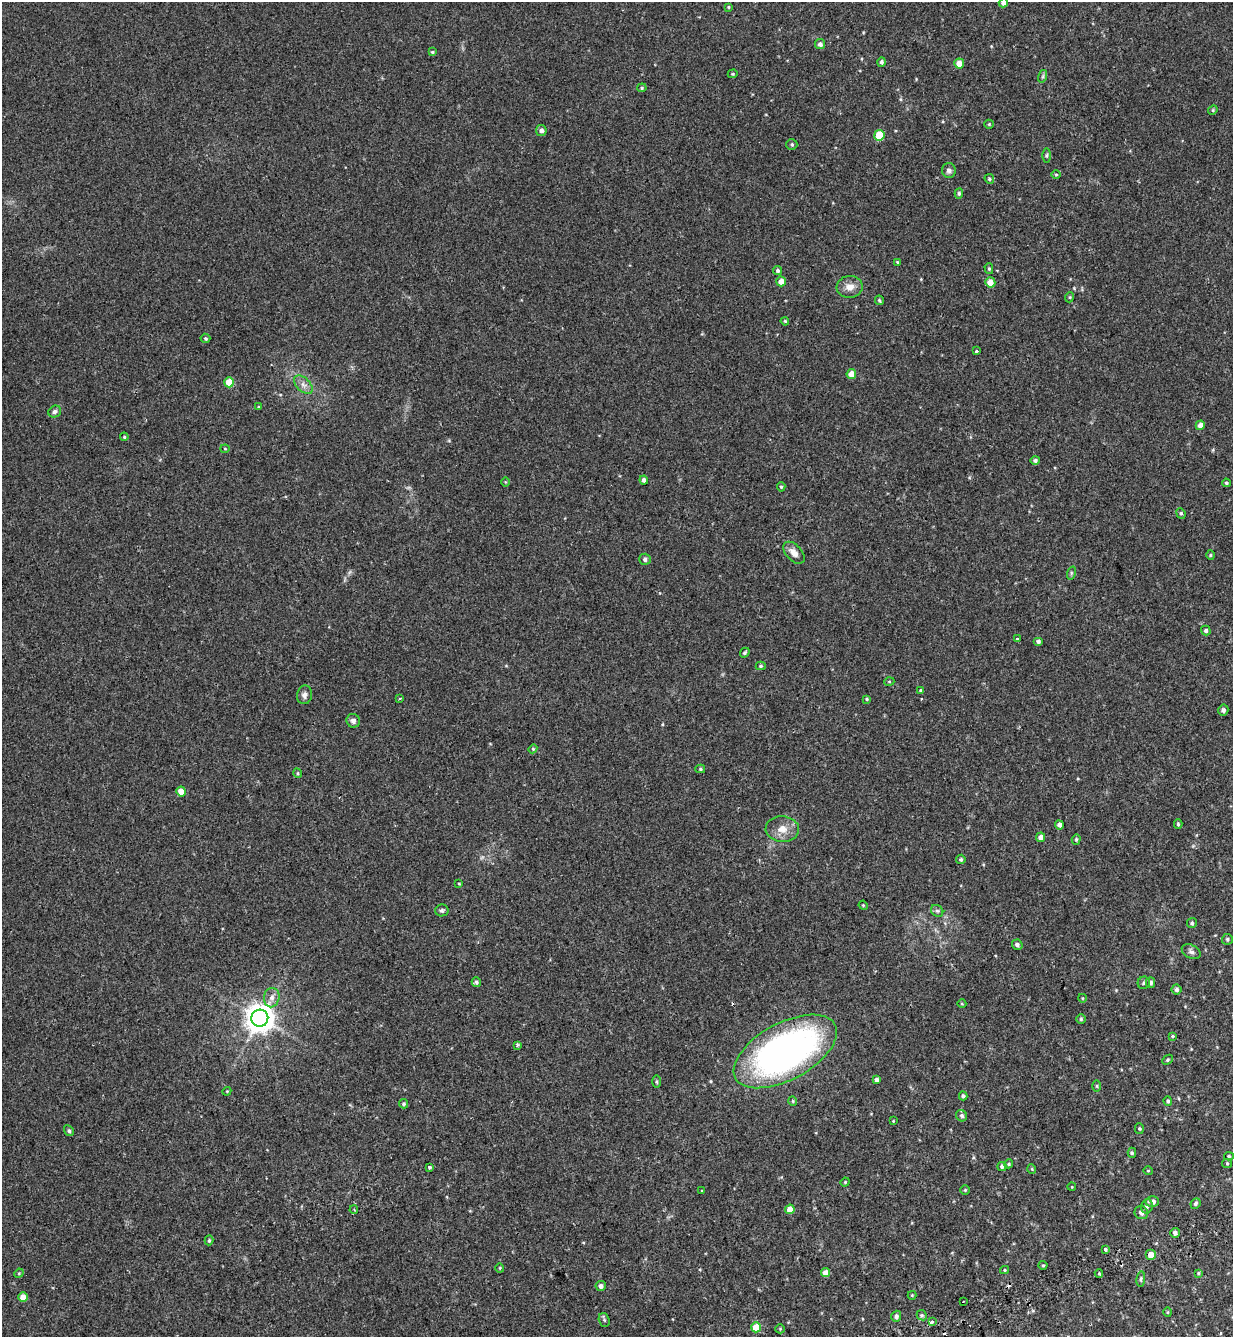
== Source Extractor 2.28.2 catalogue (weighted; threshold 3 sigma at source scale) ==
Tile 6 of 4 x 4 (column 2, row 2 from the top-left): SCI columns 1475-2705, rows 2825-4159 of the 5465 x 5645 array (HDU 1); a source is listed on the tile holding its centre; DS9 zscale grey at full resolution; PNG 1235 x 1339 px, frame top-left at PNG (2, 2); each listed source drawn as its Kron ellipse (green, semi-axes under 4 px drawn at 4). Shown black and unused: <1% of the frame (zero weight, under 2 of 3 exposures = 11% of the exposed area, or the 3 px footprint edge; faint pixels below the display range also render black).
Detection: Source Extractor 2.28.2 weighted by HDU 2 'WHT'; one run over the whole footprint, this tile lists its part. Background 0.0335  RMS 0.005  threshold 0.0223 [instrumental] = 3 sigma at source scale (4.5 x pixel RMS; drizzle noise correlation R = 1.50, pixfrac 1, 0.0396/0.0396 arcsec/px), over >= 5 px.
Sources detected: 148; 4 cosmic-ray / hot-pixel residue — neither listed nor drawn; the other 144 listed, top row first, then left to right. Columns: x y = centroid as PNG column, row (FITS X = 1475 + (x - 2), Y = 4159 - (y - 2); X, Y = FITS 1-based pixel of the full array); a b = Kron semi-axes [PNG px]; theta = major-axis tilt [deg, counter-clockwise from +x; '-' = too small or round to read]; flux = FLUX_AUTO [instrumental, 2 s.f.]
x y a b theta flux
1003 3 4 4 - 1.7
728 7 4 4 - 0.43
820 44 5 5 - 1.8
432 52 4 3 - 0.56
881 62 4 4 - 1.1
959 63 5 5 - 4.3
733 74 5 4 - 0.46
1043 76 6 4 72 0.75
642 88 5 4 - 0.56
1213 110 5 4 - 0.43
989 124 5 4 - 0.53
541 131 5 5 - 1.8
879 135 5 5 - 13
792 144 5 5 - 0.82
1047 155 7 3 89 0.63
949 170 7 7 - 1.7
1056 174 5 3 - 0.51
989 179 5 4 - 0.72
959 193 5 4 - 0.73
897 262 4 3 - 0.4
989 269 5 4 - 0.59
778 271 5 4 - 0.76
781 281 5 5 - 3.5
990 282 5 5 - 4.3
850 287 13 11 6 4
1070 297 5 3 - 0.42
879 300 5 4 - 0.63
785 321 4 3 - 0.41
205 338 5 4 - 0.7
976 351 3 3 - 0.9
851 374 5 5 - 4.5
229 382 5 5 - 11
303 385 11 6 -44 2.4
259 407 4 3 - 0.44
55 412 7 5 31 1.1
1200 425 5 4 - 2.7
124 437 4 3 - 0.46
225 449 4 4 - 0.46
1035 460 5 4 - 1
644 480 4 4 - 1.3
505 482 5 3 - 0.38
1226 483 4 3 - 0.56
781 487 4 4 - 0.6
1181 513 5 4 - 0.7
794 553 13 8 -47 3.4
1210 555 5 3 - 0.43
645 559 5 5 - 1.2
1071 573 7 4 72 0.66
1206 630 5 4 - 1.1
1017 639 3 3 - 1.7
1038 641 5 4 - 1.1
745 653 5 3 - 0.73
761 666 5 4 - 0.7
889 682 5 3 - 0.4
920 690 4 3 - 0.39
304 695 9 7 78 1.7
400 698 3 2 - 0.8
867 699 4 3 - 0.46
1223 710 5 5 - 1.3
353 721 7 6 - 1.6
533 749 4 4 - 0.52
700 769 5 4 - 0.62
298 773 5 4 - 0.56
181 791 5 4 - 5.2
1178 824 5 3 - 0.62
1059 825 4 4 - 1.7
782 829 16 13 -3 5.5
1041 837 5 4 - 2.4
1076 839 5 4 - 0.59
961 859 5 4 - 0.82
459 884 3 2 - 0.37
863 905 4 3 - 0.41
442 910 7 6 - 0.9
937 911 6 5 - 0.92
1192 923 5 5 - 0.78
1227 939 5 5 - 0.74
1017 945 5 5 - 1.2
1191 952 10 6 -27 1.4
476 982 5 4 - 0.89
1151 982 5 4 - 1.4
1144 983 6 6 - 0.84
1177 989 5 5 - 1
272 998 10 7 78 2.4
1082 998 4 3 - 0.35
962 1004 4 3 - 0.34
260 1018 8 8 - 590
1081 1019 5 5 - 0.62
1172 1036 4 3 - 0.45
517 1045 4 4 - 0.79
785 1051 56 28 28 180
1168 1060 6 4 42 0.7
876 1080 4 3 - 1.2
657 1082 6 3 -89 0.55
1097 1086 5 3 - 0.47
227 1091 4 3 - 0.42
963 1096 4 3 - 0.88
793 1101 5 4 - 0.53
1168 1101 4 4 - 0.7
404 1104 5 4 - 0.71
962 1116 6 5 - 0.96
893 1121 3 2 - 0.3
1139 1129 5 4 - 0.53
69 1131 6 4 -58 0.88
1132 1153 5 4 - 0.63
1229 1156 5 4 - 0.54
1227 1163 5 4 - 0.51
1009 1164 4 4 - 0.52
1002 1166 4 4 - 1
429 1167 4 3 - 0.96
1032 1169 5 3 - 0.39
1148 1171 5 3 - 0.32
845 1182 4 4 - 0.46
1072 1187 4 3 - 0.31
965 1190 5 5 - 0.52
702 1191 4 3 - 0.34
1152 1201 7 5 -5 2.6
1195 1204 5 4 - 0.93
1147 1206 7 5 73 1.3
790 1209 5 4 - 6.1
354 1210 4 3 - 0.37
1141 1213 7 6 - 1.6
1175 1233 5 5 - 1.8
209 1240 5 4 - 0.6
1105 1249 4 3 - 2
1150 1255 5 5 - 3.7
1043 1265 4 4 - 0.49
500 1268 4 4 - 0.46
1004 1270 4 4 - 0.56
19 1273 5 4 - 0.49
826 1273 4 4 - 3.9
1099 1273 4 3 - 0.85
1198 1273 4 3 - 0.48
1141 1279 8 4 82 0.73
601 1286 5 5 - 1.8
912 1295 4 4 - 0.42
23 1297 5 4 - 5.1
963 1301 3 2 - 0.36
1168 1312 5 3 - 0.4
922 1315 5 4 - 0.78
896 1316 5 5 - 1.4
604 1320 7 5 -70 0.71
932 1322 3 3 - 1.7
756 1327 5 5 - 10
780 1329 5 4 - 0.46
Isophote crosses this tile's border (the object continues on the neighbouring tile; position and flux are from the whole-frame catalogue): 1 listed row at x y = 1003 3